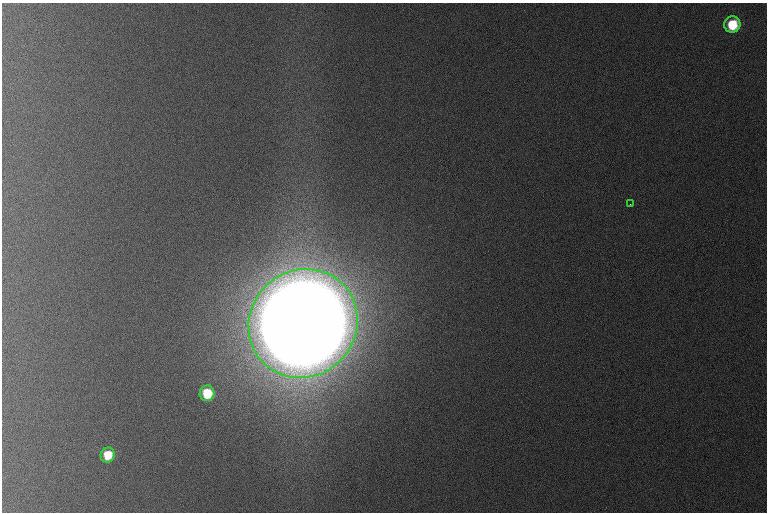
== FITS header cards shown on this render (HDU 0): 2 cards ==
NAXIS1  =                  765 /
NAXIS2  =                  510 /

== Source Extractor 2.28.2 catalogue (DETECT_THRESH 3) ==
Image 765 x 510 px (HDU 0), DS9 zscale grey, 1 PNG px = 1 image px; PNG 769 x 514 px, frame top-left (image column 1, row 510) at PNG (2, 3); each listed source drawn as its Kron ellipse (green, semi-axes under 4 px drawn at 4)
Background 1090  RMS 11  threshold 33.1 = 3 sigma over >= 5 px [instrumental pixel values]
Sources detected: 5; all 5 listed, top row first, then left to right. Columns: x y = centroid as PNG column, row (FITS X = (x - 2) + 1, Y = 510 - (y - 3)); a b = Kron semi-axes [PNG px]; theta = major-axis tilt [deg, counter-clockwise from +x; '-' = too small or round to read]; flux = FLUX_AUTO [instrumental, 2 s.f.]
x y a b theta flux
732 25 8 8 - 3.0e+04
630 204 3 2 - 6.0e+02
303 323 56 53 45 2.7e+07
207 393 8 7 - 2.8e+04
108 455 7 7 - 2.1e+04